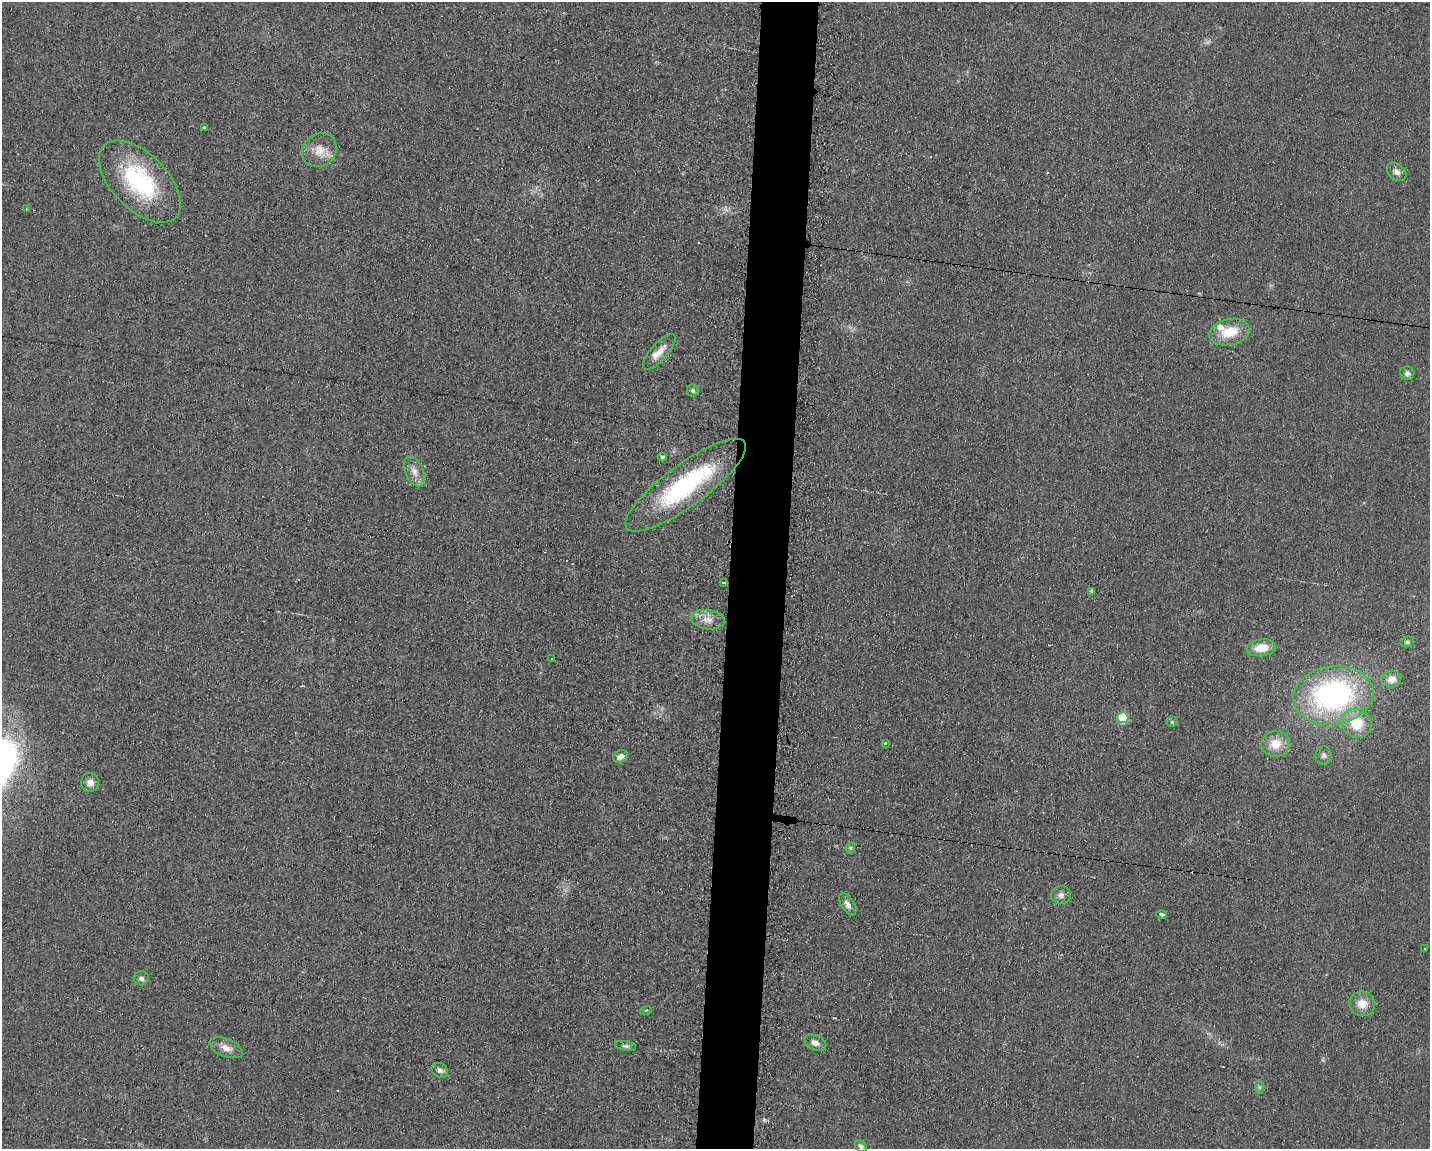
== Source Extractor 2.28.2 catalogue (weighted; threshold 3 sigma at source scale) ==
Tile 8 of 3 x 4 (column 2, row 3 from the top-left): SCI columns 1547-2974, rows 1148-2294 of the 4643 x 4587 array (HDU 1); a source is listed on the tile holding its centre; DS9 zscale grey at full resolution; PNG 1432 x 1151 px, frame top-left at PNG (2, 2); each listed source drawn as its Kron ellipse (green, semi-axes under 4 px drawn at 4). Shown black and unused: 4% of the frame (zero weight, under 2 of 3 exposures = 2% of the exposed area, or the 3 px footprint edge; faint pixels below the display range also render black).
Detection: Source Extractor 2.28.2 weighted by HDU 2 'WHT'; one run over the whole footprint, this tile lists its part. Background 0.0621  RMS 0.0099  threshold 0.0448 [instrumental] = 3 sigma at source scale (4.5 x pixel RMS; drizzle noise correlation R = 1.50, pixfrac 1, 0.05/0.05 arcsec/px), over >= 5 px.
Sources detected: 49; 6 cosmic-ray / hot-pixel residue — neither listed nor drawn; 1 inside a brighter listed object's ellipse — not listed separately; the other 42 listed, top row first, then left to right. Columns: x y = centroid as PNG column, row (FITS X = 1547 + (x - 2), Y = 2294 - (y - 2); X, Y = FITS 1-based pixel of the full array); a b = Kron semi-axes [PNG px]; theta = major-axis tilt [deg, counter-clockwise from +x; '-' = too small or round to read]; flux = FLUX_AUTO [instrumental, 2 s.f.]
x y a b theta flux
204 128 3 3 - 3.1
319 150 18 16 37 14
1397 172 11 7 -41 4.6
140 182 51 27 -45 110
27 209 3 3 - 2.7
1229 332 20 13 12 24
659 352 22 8 48 11
1407 373 7 6 - 3
693 391 6 6 - 2.2
662 457 4 4 - 2.6
414 471 16 9 -67 7.8
686 485 73 21 36 120
723 582 3 3 - 3.2
1091 591 4 3 - 1.5
708 620 17 9 -7 9
1407 642 7 5 14 1.8
1261 648 15 8 7 16
552 659 3 2 - 0.8
1392 679 9 8 - 8.9
1333 695 40 29 8 210
1123 718 5 5 - 46
1172 722 5 5 - 1.4
1357 723 15 14 - 27
885 743 3 3 - 3.8
1275 744 14 13 - 16
1324 755 9 8 - 3.5
620 756 8 6 26 5.2
90 783 9 9 - 6.6
850 848 5 5 - 1.5
1061 895 10 9 - 4.8
848 904 12 6 -57 5.2
1162 914 5 3 - 10
1425 949 2 2 - 1.3
141 978 7 7 - 3.2
1362 1004 13 12 - 12
646 1010 6 3 19 1
815 1043 11 7 -24 5.2
626 1046 10 4 -12 2.4
226 1048 17 9 -21 8.1
440 1070 9 7 -32 3.4
1259 1087 7 4 -89 1.8
861 1146 7 5 -39 2.7